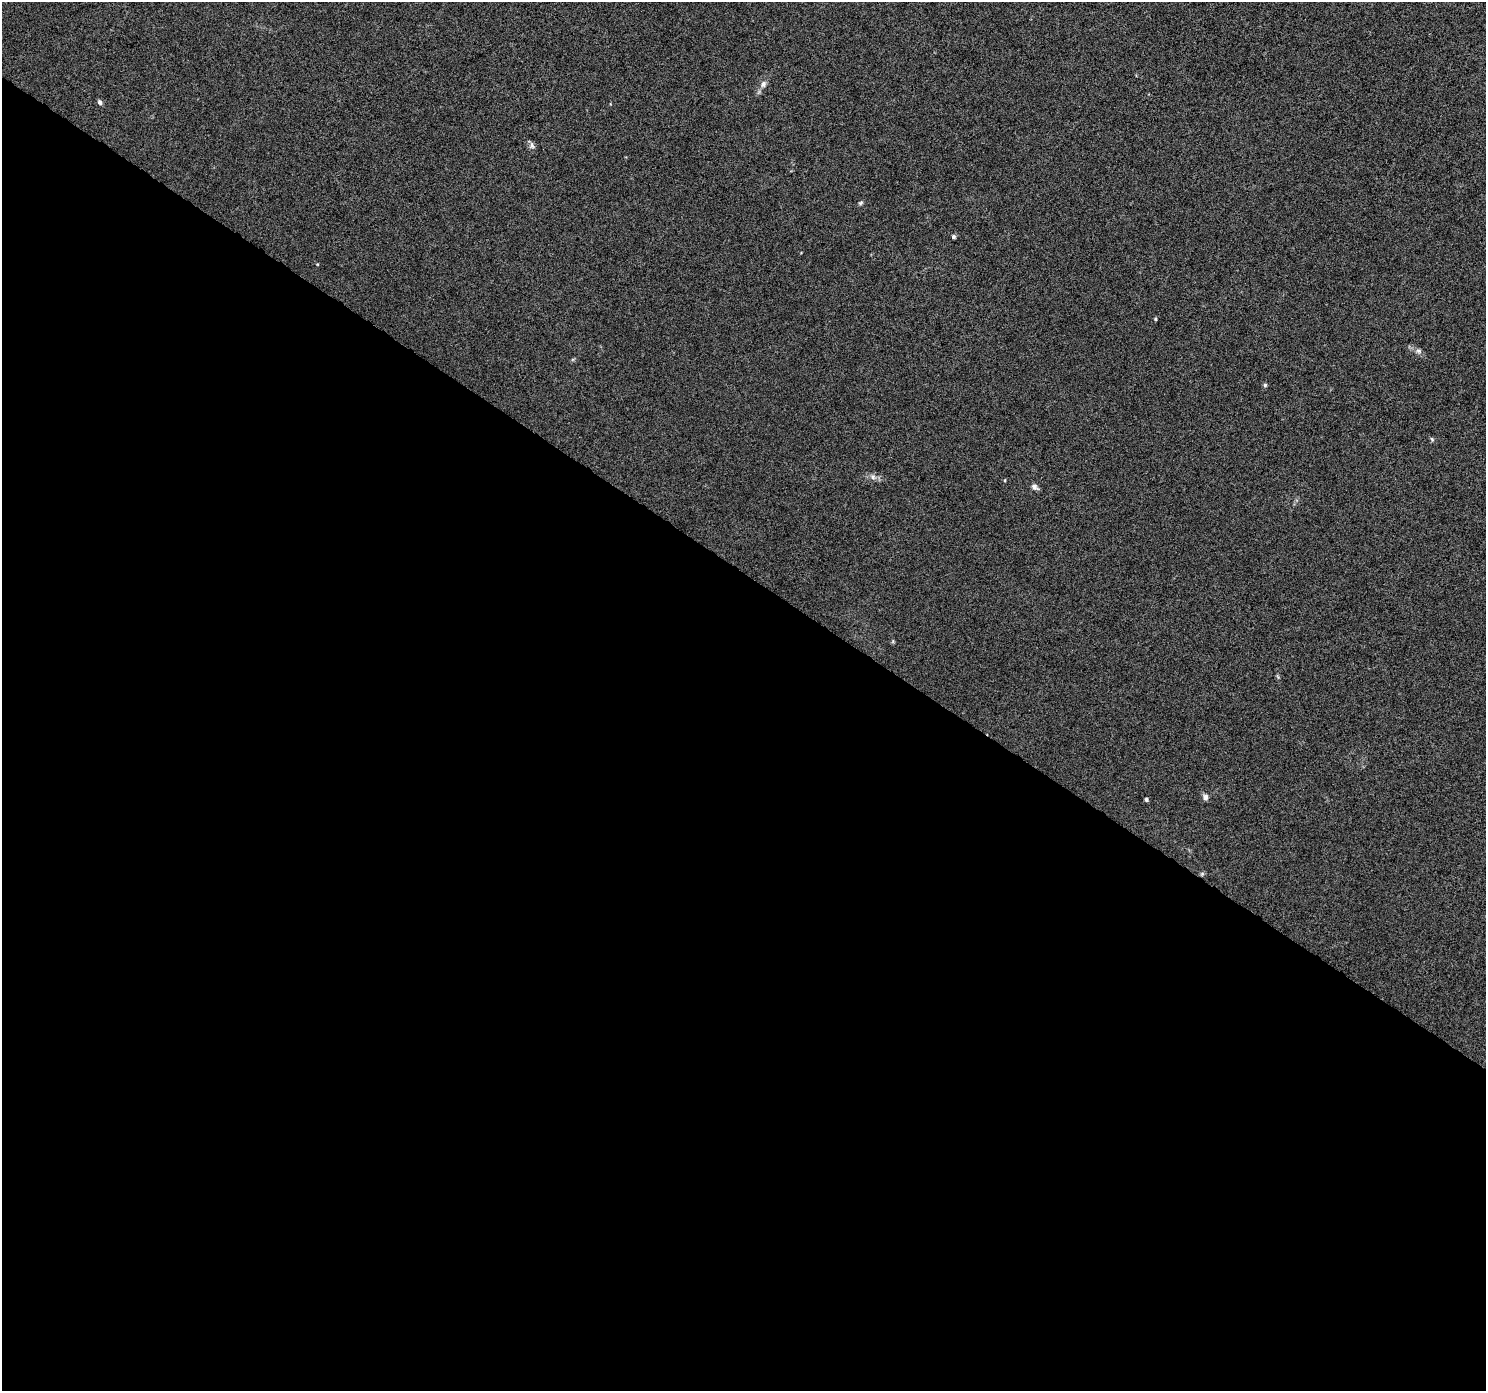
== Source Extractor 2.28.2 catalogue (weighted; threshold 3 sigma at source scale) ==
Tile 14 of 4 x 4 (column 2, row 4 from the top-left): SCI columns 1486-2969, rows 189-1577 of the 5947 x 5998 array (HDU 1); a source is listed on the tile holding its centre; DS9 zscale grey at full resolution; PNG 1488 x 1393 px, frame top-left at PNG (2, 2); no overlay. Shown black and unused: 59% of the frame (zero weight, under 5 of 9 exposures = <1% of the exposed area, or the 3 px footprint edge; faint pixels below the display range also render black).
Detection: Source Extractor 2.28.2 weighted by HDU 2 'WHT'; one run over the whole footprint, this tile lists its part. Background 8.71e-04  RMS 0.0014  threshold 0.0059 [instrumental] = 3 sigma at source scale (4.09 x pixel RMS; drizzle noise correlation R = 1.36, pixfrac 0.8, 0.0396/0.0396 arcsec/px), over >= 5 px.
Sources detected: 15; all 15 listed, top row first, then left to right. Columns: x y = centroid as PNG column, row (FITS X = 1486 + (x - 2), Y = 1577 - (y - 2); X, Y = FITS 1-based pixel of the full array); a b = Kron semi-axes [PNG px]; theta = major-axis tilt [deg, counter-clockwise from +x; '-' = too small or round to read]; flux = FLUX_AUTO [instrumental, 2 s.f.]
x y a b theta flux
763 84 10 7 58 0.57
100 102 7 5 -58 0.34
532 145 10 6 -78 0.4
861 203 7 4 27 0.22
954 237 5 4 - 0.22
1155 319 5 3 - 0.14
1419 351 8 6 -16 0.37
1265 385 5 5 - 0.19
1432 439 7 4 -46 0.19
873 477 7 6 - 0.37
1005 480 4 3 - 0.1
1035 487 10 6 -33 0.45
1205 797 8 7 - 0.51
1146 799 4 4 - 0.28
1202 874 6 4 46 0.2